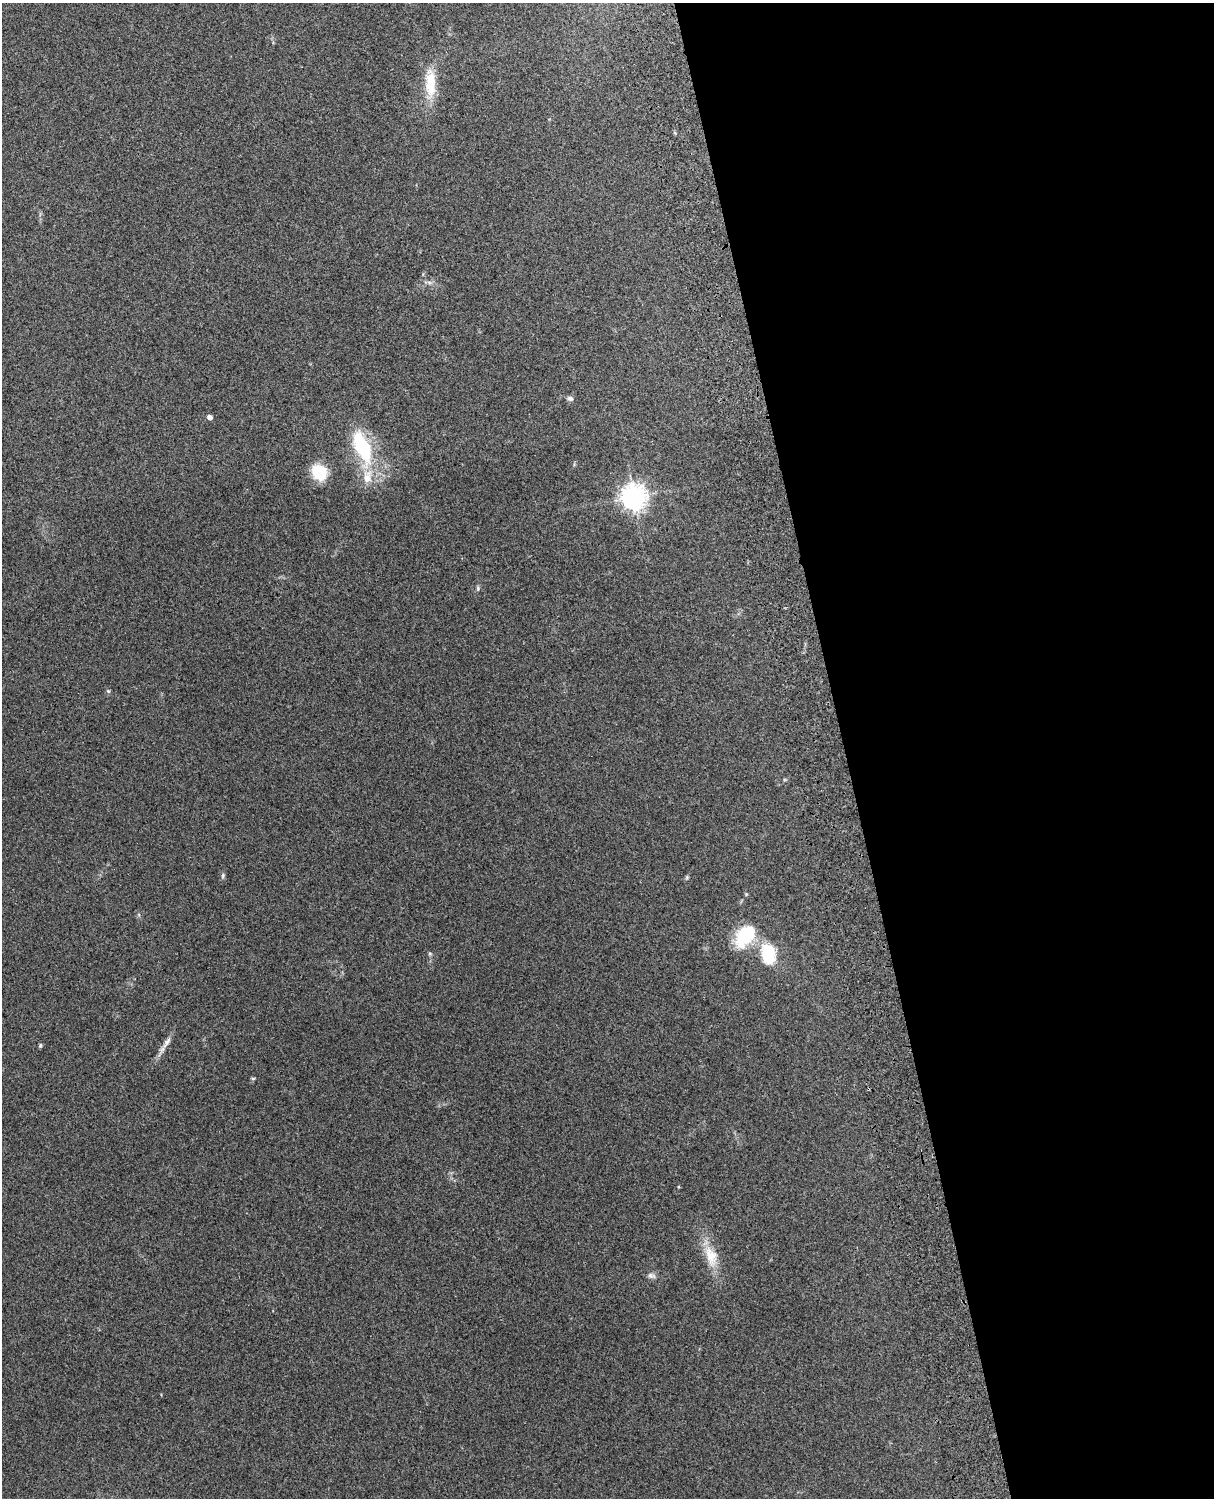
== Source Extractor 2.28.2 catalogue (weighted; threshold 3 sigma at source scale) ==
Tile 8 of 4 x 3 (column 4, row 2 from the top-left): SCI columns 3756-4967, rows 1660-3155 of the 5087 x 4928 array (HDU 1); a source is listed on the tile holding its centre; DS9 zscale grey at full resolution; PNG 1216 x 1500 px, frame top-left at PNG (2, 3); no overlay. Shown black and unused: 31% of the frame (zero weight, under 3 of 4 exposures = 6% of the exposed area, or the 3 px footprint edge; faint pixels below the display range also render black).
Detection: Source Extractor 2.28.2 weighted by HDU 2 'WHT'; one run over the whole footprint, this tile lists its part. Background 0.281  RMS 0.0092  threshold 0.0415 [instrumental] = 3 sigma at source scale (4.5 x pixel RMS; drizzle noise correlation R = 1.50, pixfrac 1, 0.05/0.05 arcsec/px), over >= 5 px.
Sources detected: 19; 1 inside a brighter listed object's ellipse — not listed separately; the other 18 listed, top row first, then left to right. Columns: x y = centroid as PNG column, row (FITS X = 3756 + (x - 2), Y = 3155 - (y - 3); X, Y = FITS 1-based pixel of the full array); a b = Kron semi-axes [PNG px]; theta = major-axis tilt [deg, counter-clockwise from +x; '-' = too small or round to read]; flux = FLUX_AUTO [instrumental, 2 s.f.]
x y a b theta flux
430 83 35 13 -88 27
570 398 8 6 -22 2.4
210 417 5 4 - 4.4
362 447 47 20 -68 63
319 472 15 13 -32 33
634 497 9 8 - 730
478 588 7 5 -84 1.5
108 691 6 5 - 1.3
223 875 8 5 83 1.7
687 877 6 4 72 1.3
745 935 27 16 52 44
430 953 6 4 -68 1.3
768 955 22 15 -80 37
167 1042 21 6 57 6.6
40 1045 7 4 71 1.2
253 1078 6 4 0 1
711 1256 31 16 -72 21
651 1276 12 6 -13 3.1